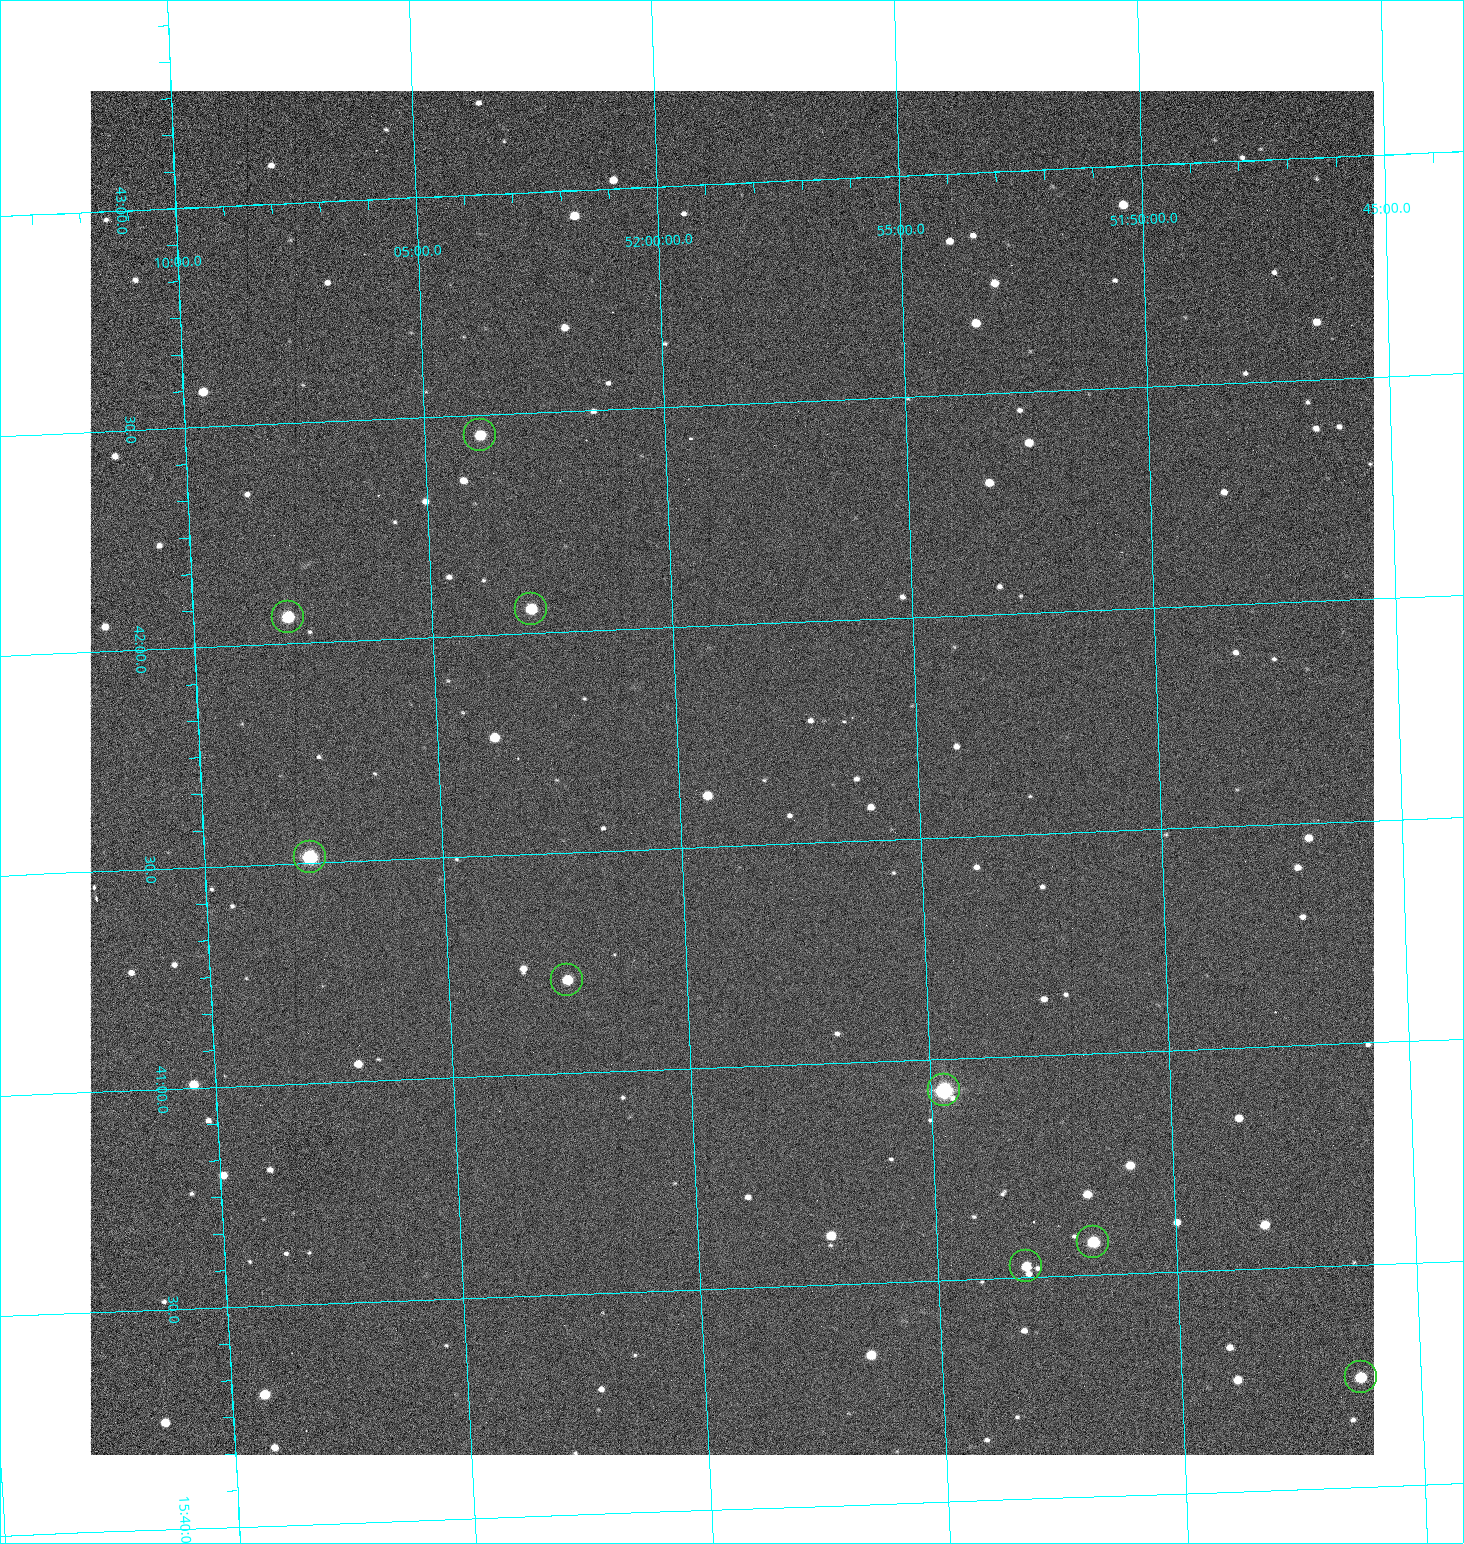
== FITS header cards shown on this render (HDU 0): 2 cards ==
NAXIS1  =                 1284 /fastest changing axis
NAXIS2  =                 1364 /next to fastest changing axis

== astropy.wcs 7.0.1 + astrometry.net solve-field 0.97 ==
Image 1284 x 1364 px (HDU 0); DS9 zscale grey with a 90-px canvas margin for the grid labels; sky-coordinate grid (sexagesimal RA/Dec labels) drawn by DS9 from the SOLVED WCS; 9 Tycho-2 reference stars matched to detected sources circled (green)
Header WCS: RA---TAN/DEC--TAN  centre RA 15:41:40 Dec +51:59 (235.42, +51.98 deg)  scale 1.26 arcsec/px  FOV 26.9' x 28.5'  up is +92 deg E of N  parity flipped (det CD > 0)
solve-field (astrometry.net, Tycho-2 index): VERIFIED the header's WCS against the Tycho-2 star catalogue (9 matches, 0 conflicts) and refined it, rather than solving blind
Solved WCS: RA---TAN-SIP/DEC--TAN-SIP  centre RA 15:41:40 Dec +51:59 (235.42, +51.98 deg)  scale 1.25 arcsec/px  FOV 26.8' x 28.5'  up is +92 deg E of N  parity flipped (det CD > 0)
The solver's refit moves the header's centre by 0.66 arcsec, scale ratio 0.997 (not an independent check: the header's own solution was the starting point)
Tycho-2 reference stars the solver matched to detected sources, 9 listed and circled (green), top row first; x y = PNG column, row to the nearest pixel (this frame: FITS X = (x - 90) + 1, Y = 1364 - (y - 91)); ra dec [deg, ICRS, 3 dp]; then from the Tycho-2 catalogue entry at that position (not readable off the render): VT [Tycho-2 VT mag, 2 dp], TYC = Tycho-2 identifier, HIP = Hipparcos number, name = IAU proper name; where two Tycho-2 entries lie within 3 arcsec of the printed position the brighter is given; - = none
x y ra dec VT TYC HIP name
480 435 235.614 +52.064 11.61 3489-1132-1 - -
531 609 235.514 +52.049 11.19 3489-1407-1 - -
288 617 235.515 +52.133 11.12 3489-1380-1 - -
310 857 235.378 +52.130 9.31 3489-1322-1 76850 -
567 980 235.303 +52.042 11.52 3489-958-1 - -
944 1090 235.232 +51.912 9.59 3489-824-1 - -
1093 1242 235.143 +51.862 10.97 3489-1016-1 - -
1026 1266 235.131 +51.886 12.29 3489-908-1 - -
1361 1377 235.062 +51.771 11.53 3489-1453-1 - -